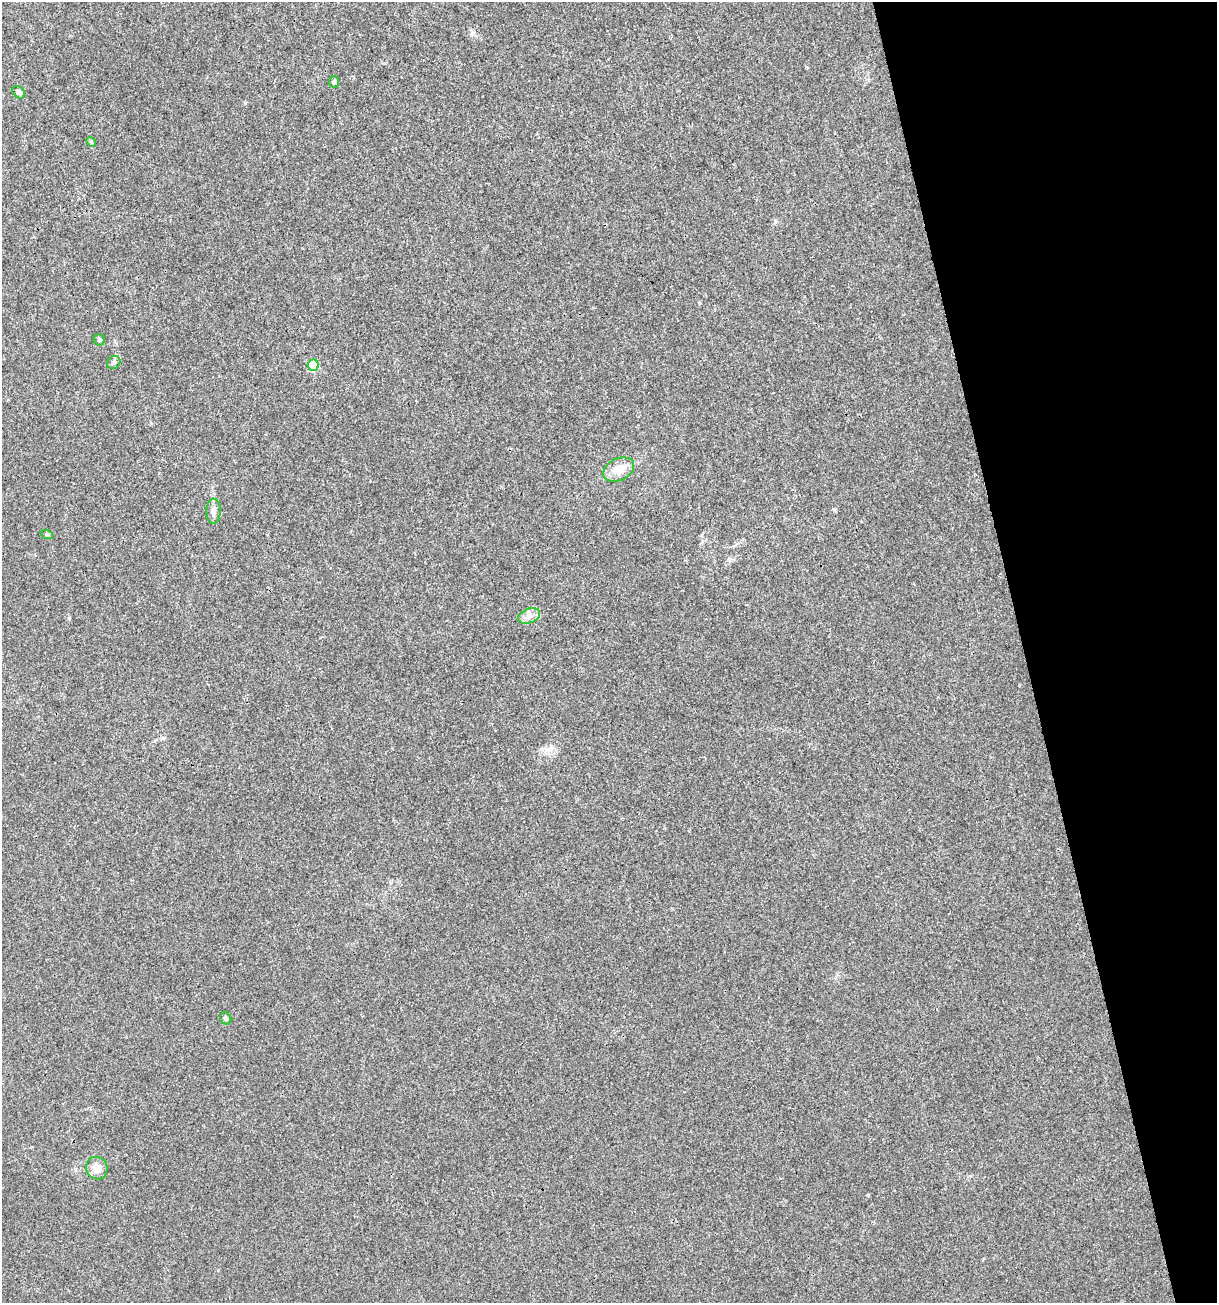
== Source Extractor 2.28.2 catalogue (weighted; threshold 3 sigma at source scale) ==
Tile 12 of 4 x 4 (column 4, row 3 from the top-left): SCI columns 3747-4961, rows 1302-2602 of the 5012 x 5207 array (HDU 1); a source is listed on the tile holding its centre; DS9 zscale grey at full resolution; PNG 1219 x 1305 px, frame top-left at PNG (2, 2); each listed source drawn as its Kron ellipse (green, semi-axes under 4 px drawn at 4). Shown black and unused: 16% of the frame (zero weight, under 3 of 4 exposures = <1% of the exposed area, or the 3 px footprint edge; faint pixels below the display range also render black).
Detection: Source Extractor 2.28.2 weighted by HDU 2 'WHT'; one run over the whole footprint, this tile lists its part. Background 0.00294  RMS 0.0027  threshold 0.0121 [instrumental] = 3 sigma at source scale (4.5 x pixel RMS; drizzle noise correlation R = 1.50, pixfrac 1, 0.0396/0.0396 arcsec/px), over >= 5 px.
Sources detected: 12; all 12 listed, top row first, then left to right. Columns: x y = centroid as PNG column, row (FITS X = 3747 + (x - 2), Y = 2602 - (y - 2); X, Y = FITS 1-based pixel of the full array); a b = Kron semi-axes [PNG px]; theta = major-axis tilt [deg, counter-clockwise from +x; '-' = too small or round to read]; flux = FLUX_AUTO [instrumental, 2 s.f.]
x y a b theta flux
334 82 6 5 - 0.46
19 92 7 5 -45 0.81
91 142 5 4 - 0.33
99 340 5 5 - 0.48
114 362 7 6 - 0.65
313 365 5 5 - 16
619 469 16 11 26 4
213 511 12 7 88 1.5
47 535 6 4 -19 0.34
529 616 11 7 22 1.6
226 1018 6 5 - 0.48
97 1168 11 10 - 2.7
Unlisted compact peaks at least as high as the median listed source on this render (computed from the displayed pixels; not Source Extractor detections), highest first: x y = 868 1195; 69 618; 163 738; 245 103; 775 221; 834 510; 542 749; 699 303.